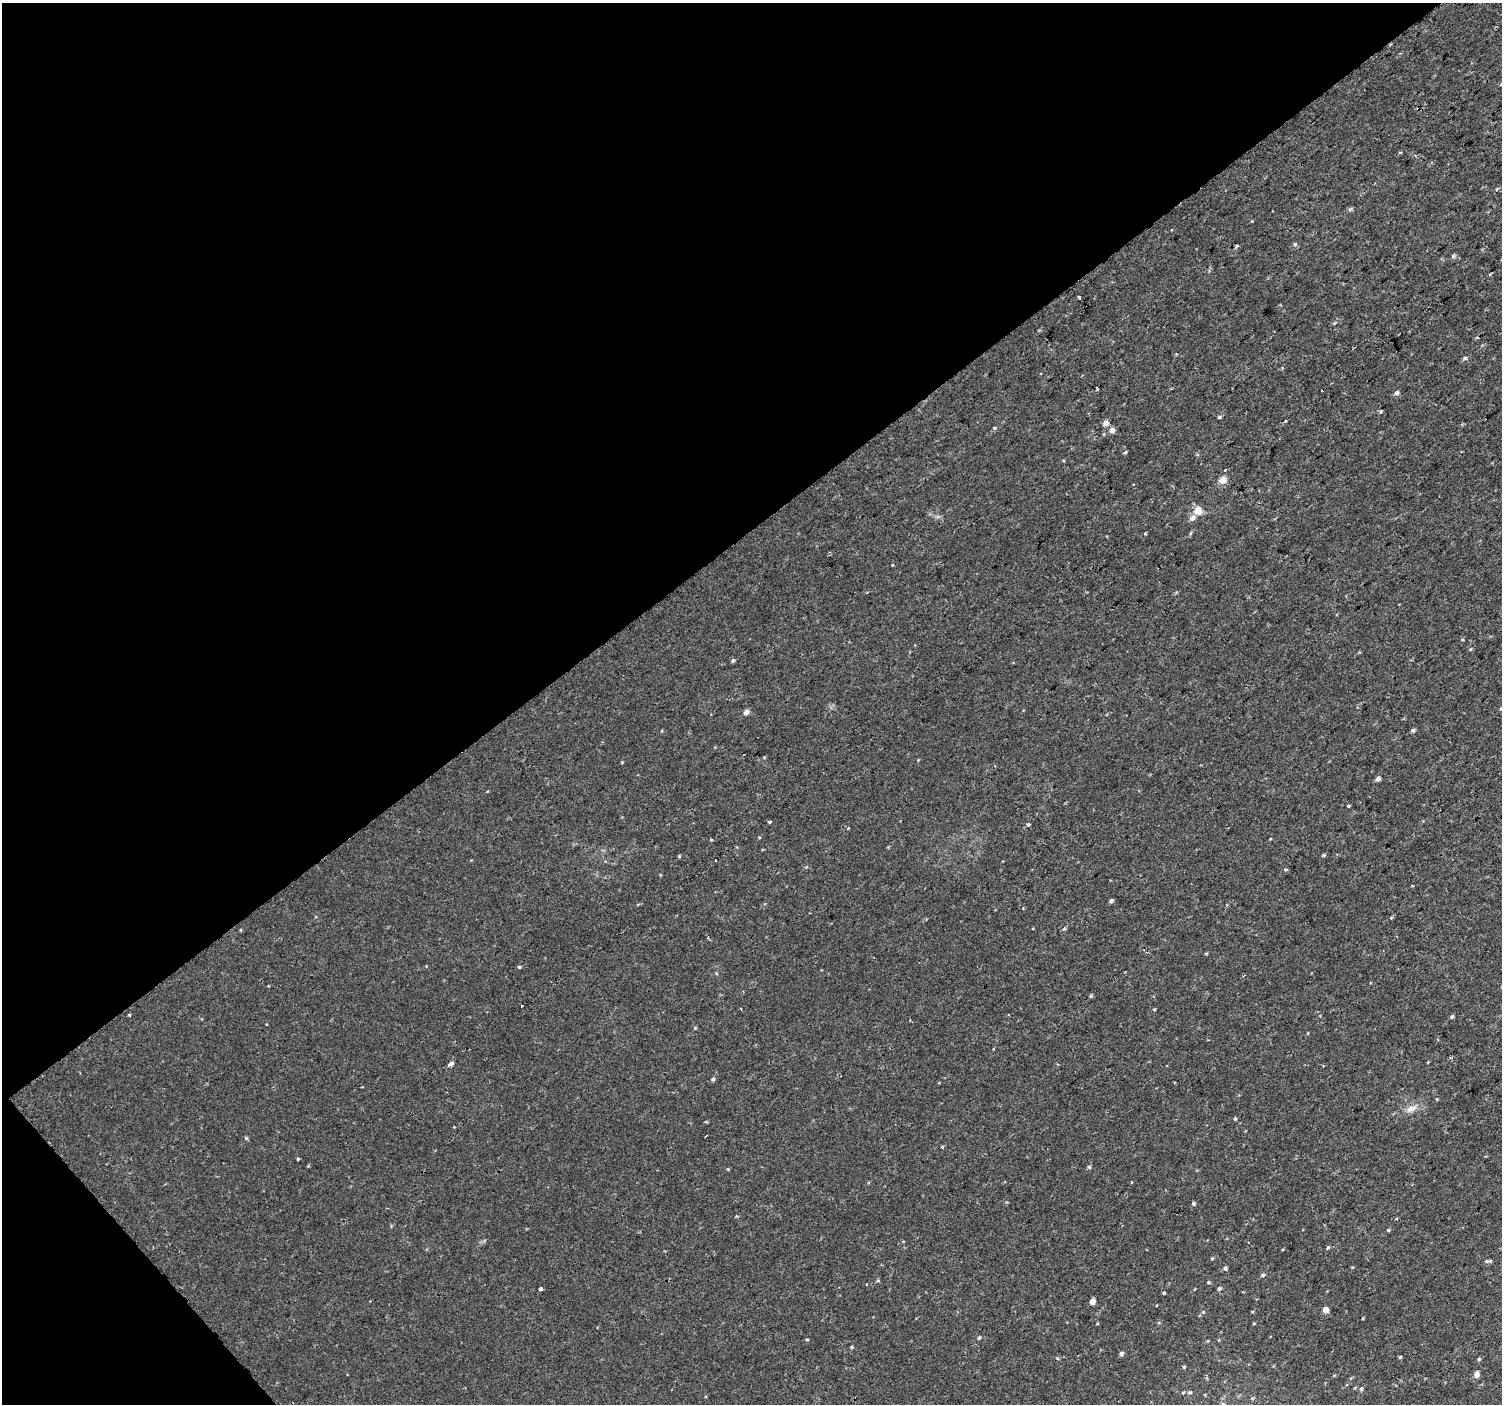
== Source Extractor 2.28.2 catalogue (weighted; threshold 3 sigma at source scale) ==
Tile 5 of 4 x 4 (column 1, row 2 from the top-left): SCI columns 1-1500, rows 2947-4348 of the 6003 x 5958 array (HDU 1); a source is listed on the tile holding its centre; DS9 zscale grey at full resolution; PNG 1504 x 1406 px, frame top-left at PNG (2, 3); no overlay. Shown black and unused: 40% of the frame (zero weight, under 2 of 3 exposures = <1% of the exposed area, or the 3 px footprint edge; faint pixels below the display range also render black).
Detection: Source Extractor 2.28.2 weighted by HDU 2 'WHT'; one run over the whole footprint, this tile lists its part. Background 2.98e-04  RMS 0.002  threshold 0.00922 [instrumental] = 3 sigma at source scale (4.5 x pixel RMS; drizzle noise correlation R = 1.50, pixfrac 1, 0.0396/0.0396 arcsec/px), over >= 5 px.
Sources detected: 82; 4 cosmic-ray / hot-pixel residue — not listed; the other 78 listed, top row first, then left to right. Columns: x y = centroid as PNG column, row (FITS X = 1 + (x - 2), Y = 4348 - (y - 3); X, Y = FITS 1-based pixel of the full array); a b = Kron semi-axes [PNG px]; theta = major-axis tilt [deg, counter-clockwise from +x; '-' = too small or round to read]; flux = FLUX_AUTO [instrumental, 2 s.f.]
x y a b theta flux
1400 153 3 3 - 0.43
1350 209 6 4 41 0.32
1295 244 5 5 - 0.32
1237 246 5 3 - 0.22
1453 256 6 5 - 0.36
1079 298 3 2 - 0.33
1465 358 5 4 - 0.44
1397 393 6 5 - 0.58
1381 411 4 3 - 0.22
1219 417 4 4 - 0.28
1106 423 6 5 - 0.98
994 428 5 4 - 0.24
1112 430 5 5 - 1.1
1125 452 5 4 - 0.24
1223 480 5 5 - 2.9
1198 511 5 5 - 3.8
1192 518 7 6 - 0.91
1145 533 3 3 - 0.51
1470 649 4 4 - 0.2
733 661 5 4 - 0.32
1501 709 5 4 - 0.36
746 712 5 4 - 1.1
1413 730 5 4 - 0.44
1378 779 5 4 - 0.79
1348 806 4 3 - 0.23
769 822 4 3 - 0.24
1028 825 4 3 - 0.27
848 828 3 3 - 0.66
711 840 3 3 - 0.23
1323 855 5 3 - 0.29
1111 901 5 4 - 0.44
1065 928 4 3 - 0.34
1206 954 5 3 - 0.17
519 967 5 3 - 0.32
1244 975 3 2 - 0.19
1091 996 5 5 - 0.24
522 1006 2 2 - 0.2
741 1009 3 2 - 0.15
1154 1009 4 3 - 0.16
129 1015 4 3 - 0.18
1452 1017 5 4 - 0.31
695 1028 4 4 - 0.21
451 1064 5 3 - 2.4
713 1079 5 4 - 0.38
1411 1108 17 7 16 1.5
1235 1119 4 4 - 0.22
246 1138 5 4 - 0.24
942 1147 4 3 - 0.18
298 1159 3 3 - 0.26
1089 1167 5 4 - 0.28
1193 1204 5 5 - 0.31
1388 1230 4 4 - 0.22
1328 1247 4 3 - 1.1
1212 1258 5 3 - 0.19
1490 1261 6 5 - 0.34
1225 1268 5 4 - 0.45
1263 1275 5 4 - 0.33
878 1280 5 4 - 0.23
1208 1282 4 4 - 0.22
1220 1288 5 4 - 0.38
541 1289 4 3 - 1.3
1164 1293 3 3 - 0.25
1092 1301 4 4 - 1.6
1326 1309 4 4 - 1.7
1203 1312 4 4 - 0.19
979 1338 5 4 - 0.29
807 1340 4 3 - 0.18
852 1347 4 4 - 0.22
1121 1354 5 4 - 0.53
1400 1357 4 4 - 0.21
1057 1358 4 3 - 0.19
1479 1359 4 4 - 0.23
1184 1367 4 3 - 0.24
1477 1375 5 5 - 1.3
1361 1389 5 5 - 0.31
1190 1392 5 4 - 0.35
1252 1398 5 5 - 0.26
1223 1404 6 3 -20 0.28
Isophote crosses this tile's border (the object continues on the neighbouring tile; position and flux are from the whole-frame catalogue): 2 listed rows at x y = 1501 709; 1223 1404